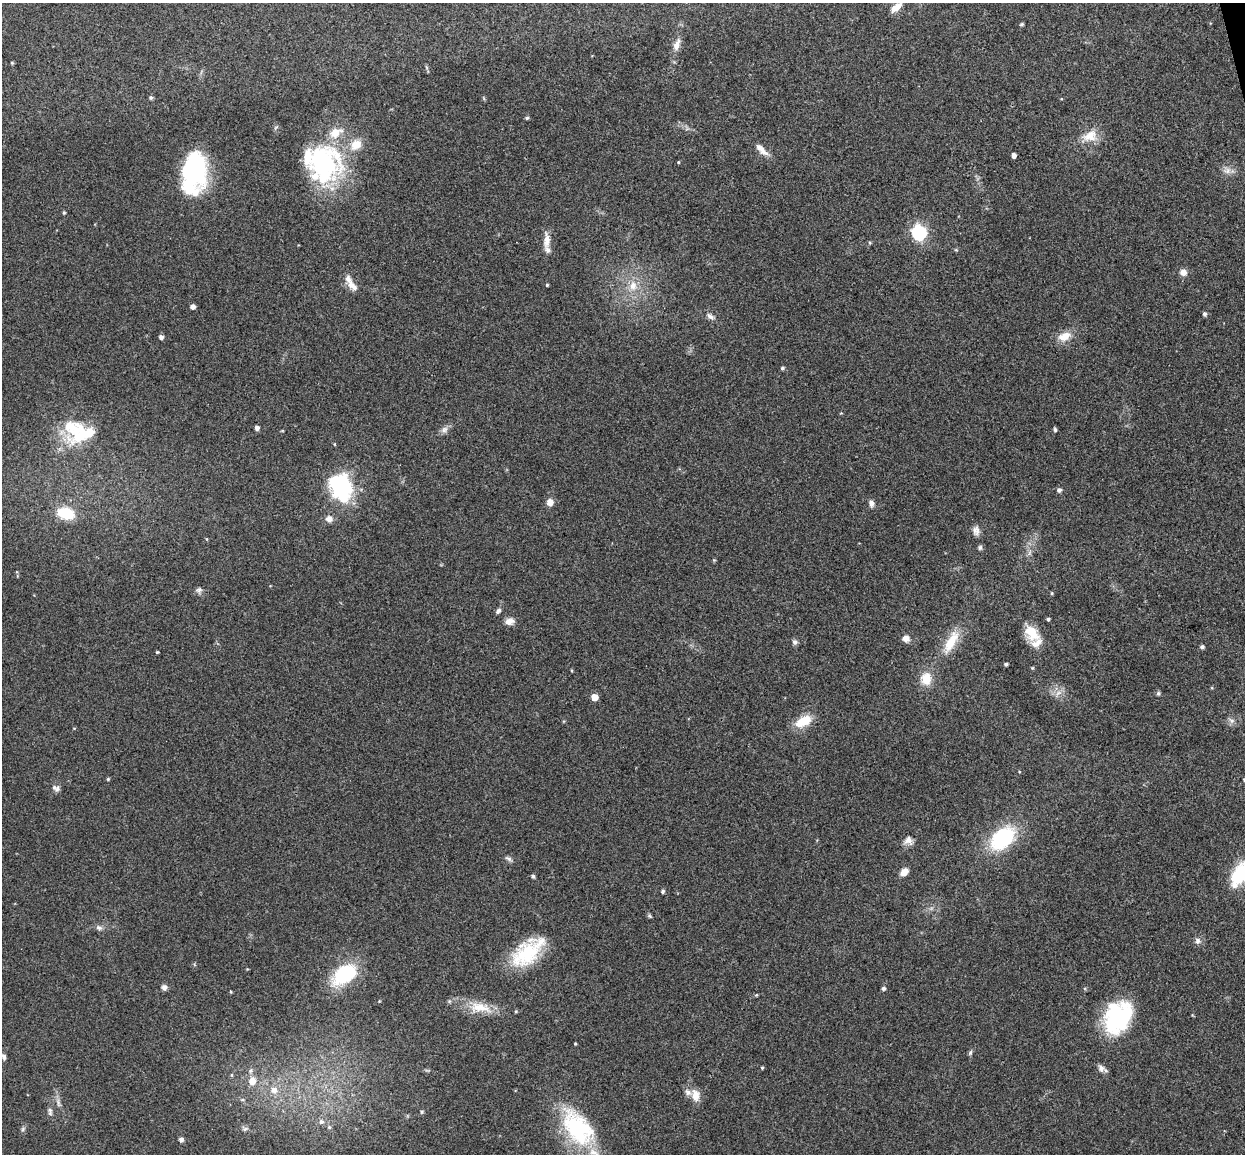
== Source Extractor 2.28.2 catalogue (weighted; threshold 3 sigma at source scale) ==
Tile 10 of 4 x 4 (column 2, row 3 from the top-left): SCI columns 1302-2544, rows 1305-2456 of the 5088 x 5029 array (HDU 1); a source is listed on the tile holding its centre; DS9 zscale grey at full resolution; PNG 1247 x 1156 px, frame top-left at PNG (2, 3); no overlay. Shown black and unused: <1% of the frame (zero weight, under 3 of 4 exposures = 6% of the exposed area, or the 3 px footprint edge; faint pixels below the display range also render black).
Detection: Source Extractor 2.28.2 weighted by HDU 2 'WHT'; one run over the whole footprint, this tile lists its part. Background 0.0709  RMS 0.0075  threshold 0.0339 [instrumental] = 3 sigma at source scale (4.5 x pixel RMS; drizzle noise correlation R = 1.50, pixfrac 1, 0.05/0.05 arcsec/px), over >= 5 px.
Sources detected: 110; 2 inside a brighter object's white glare — not listed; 11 inside a brighter listed object's ellipse — not listed separately; the other 97 listed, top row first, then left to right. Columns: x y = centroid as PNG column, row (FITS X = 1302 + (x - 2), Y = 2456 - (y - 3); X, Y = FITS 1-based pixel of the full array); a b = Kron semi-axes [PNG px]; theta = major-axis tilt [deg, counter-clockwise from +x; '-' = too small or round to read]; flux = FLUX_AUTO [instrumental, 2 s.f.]
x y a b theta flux
896 7 14 7 37 6.1
1022 24 4 3 - 1.1
677 45 18 8 71 5.9
12 63 4 4 - 0.82
151 98 6 5 - 1.1
527 118 5 4 - 1.2
1090 136 22 14 25 12
761 150 22 7 -44 6.4
1014 155 4 4 - 3.3
678 162 4 3 - 0.72
323 163 44 39 -89 110
193 168 34 22 -84 100
1227 171 10 8 23 3.9
64 213 4 3 - 0.87
919 232 6 6 - 160
547 240 23 7 88 7.3
870 242 5 4 - 0.91
1183 272 8 8 - 4.3
547 285 4 3 - 0.76
353 286 17 8 -43 5.8
633 286 13 10 80 8.4
193 307 4 4 - 3.3
1204 314 5 4 - 1.8
710 316 12 6 -33 3.1
1064 336 19 11 23 9.3
161 337 4 4 - 2.7
782 368 4 4 - 1.2
257 428 4 4 - 2.9
444 430 11 7 33 3.3
1055 430 5 4 - 1.4
80 435 42 16 34 29
341 487 31 24 -67 63
1059 490 6 5 - 2.1
550 502 8 7 - 5
871 503 8 6 -76 3.4
66 513 20 13 -16 22
329 519 8 8 - 4.3
976 531 12 9 -86 3.7
207 539 5 3 - 0.64
980 547 6 5 - 1.5
714 560 4 4 - 0.76
199 590 9 7 26 2.4
498 611 7 5 46 2
1048 619 4 3 - 1.4
509 621 12 9 8 4.4
1032 633 21 14 -48 16
906 638 9 7 2 4.2
951 641 34 12 62 18
795 642 7 6 - 2.1
1202 647 5 5 - 1.7
157 652 3 3 - 0.83
1006 664 4 3 - 1.6
926 679 11 10 - 14
1058 693 8 5 44 2.8
1158 693 6 4 69 1.2
594 697 5 5 - 13
803 721 22 11 27 15
1232 721 8 7 - 2.6
108 779 4 3 - 0.82
54 787 8 7 - 2.7
1002 838 28 18 42 60
908 840 11 10 - 4.6
508 858 11 5 -29 1.9
904 872 8 6 39 6.2
1241 873 28 16 55 36
533 876 4 4 - 1.5
663 891 5 4 - 1.4
649 916 5 5 - 1
99 928 8 6 -23 2.4
1197 941 8 7 - 2.7
527 953 38 24 44 43
345 974 25 15 32 58
164 987 7 6 - 2.5
883 988 5 4 - 1.7
231 992 4 3 - 0.68
756 995 5 4 - 0.77
480 1007 33 14 -7 18
516 1011 4 4 - 0.85
1116 1019 31 26 80 71
575 1044 3 3 - 0.7
970 1052 7 5 70 1.3
4 1057 8 5 -72 2.1
762 1068 4 4 - 0.82
1101 1068 9 7 -51 3.7
251 1071 7 6 - 1.9
231 1075 5 3 - 0.76
252 1081 7 7 - 8.1
274 1090 9 8 - 5.4
695 1095 16 10 -85 7.3
50 1111 11 6 -81 2.5
422 1112 5 4 - 1
321 1122 7 7 - 2.6
329 1127 5 5 - 1.3
578 1128 53 31 -52 74
23 1129 7 4 71 1.3
245 1129 8 5 29 1.9
181 1140 6 5 - 2.1
Isophote crosses this tile's border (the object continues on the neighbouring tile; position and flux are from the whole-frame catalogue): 2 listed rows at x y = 1241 873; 578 1128